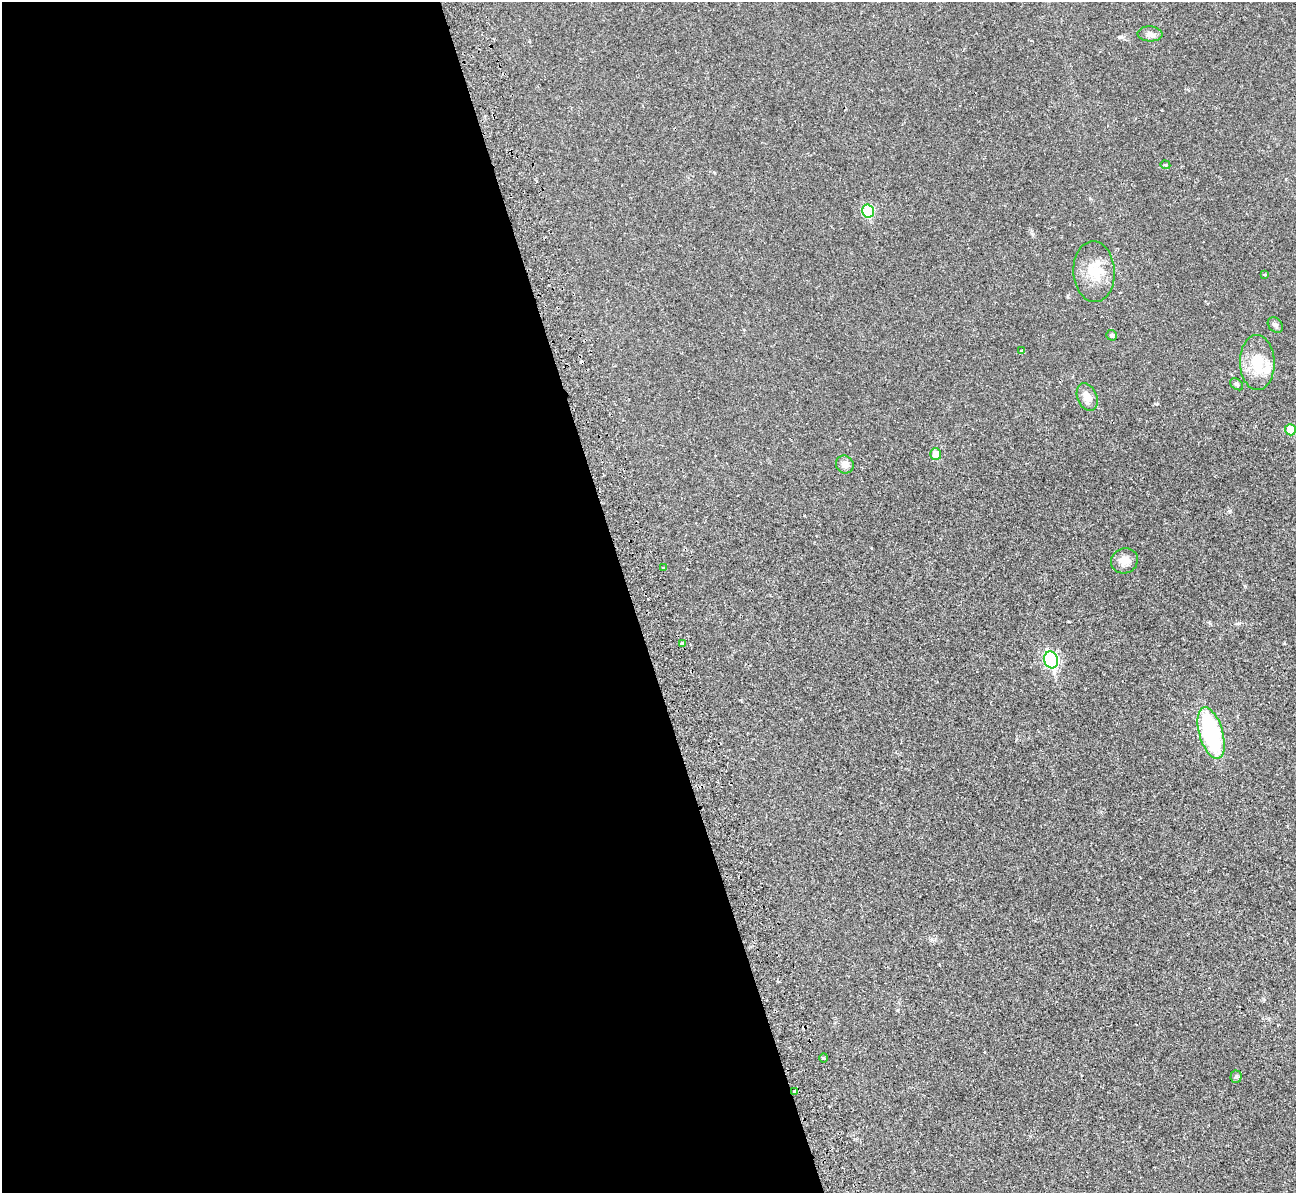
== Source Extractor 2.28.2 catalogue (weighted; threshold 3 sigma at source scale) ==
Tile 9 of 4 x 4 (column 1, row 3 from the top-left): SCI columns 14-1307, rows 1496-2686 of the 5239 x 5221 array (HDU 1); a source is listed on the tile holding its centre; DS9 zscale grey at full resolution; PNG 1298 x 1195 px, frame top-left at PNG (2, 2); each listed source drawn as its Kron ellipse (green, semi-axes under 4 px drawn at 4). Shown black and unused: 49% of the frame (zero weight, under 2 of 3 exposures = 3% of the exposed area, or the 3 px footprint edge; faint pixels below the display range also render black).
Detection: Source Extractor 2.28.2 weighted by HDU 2 'WHT'; one run over the whole footprint, this tile lists its part. Background 0.0282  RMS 0.004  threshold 0.0182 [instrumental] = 3 sigma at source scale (4.5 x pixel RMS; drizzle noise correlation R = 1.50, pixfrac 1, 0.05/0.05 arcsec/px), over >= 5 px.
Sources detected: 24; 1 inside a brighter object's white glare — neither listed nor drawn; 1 inside a brighter listed object's ellipse — not listed separately; the other 22 listed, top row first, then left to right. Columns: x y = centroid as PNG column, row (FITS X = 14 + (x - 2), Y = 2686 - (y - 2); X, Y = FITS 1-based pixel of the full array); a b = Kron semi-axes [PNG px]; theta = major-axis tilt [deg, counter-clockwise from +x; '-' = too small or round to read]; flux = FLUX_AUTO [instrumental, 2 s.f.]
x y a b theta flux
1150 34 12 7 -2 1.8
1165 165 5 4 - 0.48
868 211 6 5 - 21
1094 272 30 20 -87 11
1264 275 3 3 - 0.79
1275 325 8 6 -47 1.2
1112 335 5 5 - 0.7
1022 351 4 3 - 1.9
1257 363 27 17 -89 12
1237 384 7 5 -40 0.77
1087 397 14 9 -68 3.9
1290 430 6 5 - 8.2
936 454 6 5 - 4.1
845 464 9 8 - 2.5
1124 561 13 12 - 3.6
663 568 3 3 - 1
682 643 4 3 - 2.5
1051 660 8 7 - 62
1211 733 26 12 -73 44
824 1058 4 4 - 0.48
1236 1077 6 5 - 0.72
795 1091 4 3 - 0.61
Overlapping masked pixels (flux is a lower limit): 1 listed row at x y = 795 1091
Unlisted compact peaks at least as high as the median listed source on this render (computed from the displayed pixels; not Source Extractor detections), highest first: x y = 1121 37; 1230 511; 1284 643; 1239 623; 1157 404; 897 1010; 1245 586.